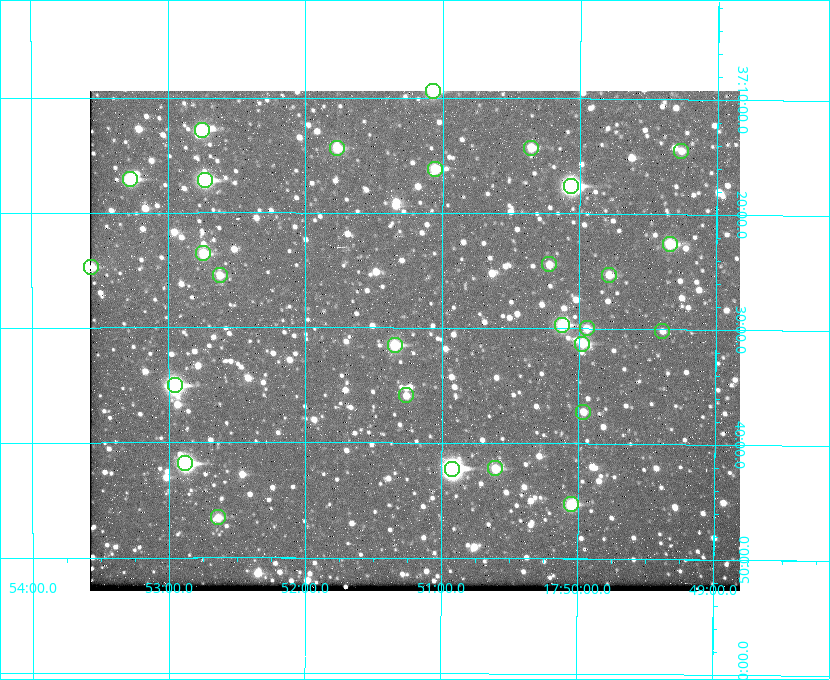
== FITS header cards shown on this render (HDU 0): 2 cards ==
NAXIS1  =                  650 / Width of table row in bytes
NAXIS2  =                  500 / Number of rows in table

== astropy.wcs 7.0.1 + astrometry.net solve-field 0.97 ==
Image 650 x 500 px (HDU 0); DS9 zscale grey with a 90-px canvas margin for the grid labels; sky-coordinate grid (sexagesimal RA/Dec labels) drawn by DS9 from the SOLVED WCS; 28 Tycho-2 reference stars matched to detected sources circled (green)
Header WCS: none
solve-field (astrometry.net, Tycho-2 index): SOLVED blind (the file carries no WCS)
Solved WCS: RA---TAN-SIP/DEC--TAN-SIP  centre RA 17:51:12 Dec +37:31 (267.80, +37.52 deg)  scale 5.22 arcsec/px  FOV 56.5' x 43.5'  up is +180 deg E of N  parity flipped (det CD > 0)
(file carries no celestial WCS; the grid is the blind solution)
Tycho-2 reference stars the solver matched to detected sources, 28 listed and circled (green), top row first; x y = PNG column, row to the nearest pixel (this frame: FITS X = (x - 90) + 1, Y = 500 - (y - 91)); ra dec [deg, ICRS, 3 dp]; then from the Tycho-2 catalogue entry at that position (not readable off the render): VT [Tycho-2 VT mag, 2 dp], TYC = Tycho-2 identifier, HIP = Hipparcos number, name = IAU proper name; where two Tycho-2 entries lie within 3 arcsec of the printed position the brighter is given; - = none
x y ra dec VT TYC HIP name
433 91 267.768 +37.157 9.98 2620-745-1 - -
202 130 268.189 +37.213 9.71 2620-542-1 - -
337 148 267.943 +37.240 10.39 2620-505-1 - -
531 148 267.589 +37.238 11.09 2619-212-1 - -
681 151 267.316 +37.242 12.03 2619-611-1 - -
435 169 267.764 +37.270 10.17 2620-784-1 - -
130 179 268.319 +37.285 9.88 2620-536-1 - -
205 180 268.183 +37.286 8.98 2620-786-1 87506 -
571 186 267.517 +37.293 8.96 2619-379-1 - -
670 244 267.335 +37.377 10.60 2619-634-1 - -
203 253 268.186 +37.393 10.44 2620-175-1 - -
549 264 267.555 +37.408 11.50 2619-358-1 - -
91 267 268.392 +37.412 10.60 2620-800-1 - -
220 275 268.156 +37.424 11.25 2620-712-1 - -
609 275 267.445 +37.422 11.17 2619-451-1 - -
562 325 267.531 +37.495 10.07 2619-274-1 - -
587 328 267.485 +37.500 11.33 2619-40-1 - -
662 331 267.347 +37.503 12.15 3088-638-1 - -
582 344 267.494 +37.522 10.35 3088-270-1 - -
395 345 267.836 +37.525 9.96 3089-889-1 - -
175 385 268.239 +37.584 8.64 3089-755-1 - -
406 395 267.815 +37.598 11.54 3089-1081-1 - -
583 412 267.491 +37.621 11.40 3088-1284-1 - -
185 463 268.219 +37.697 8.93 3089-671-1 - -
495 468 267.652 +37.703 11.04 3089-693-1 - -
452 469 267.730 +37.705 8.13 3089-1203-1 87349 -
571 504 267.512 +37.755 10.10 3089-2332-1 - -
218 517 268.159 +37.775 11.22 3089-2245-1 - -